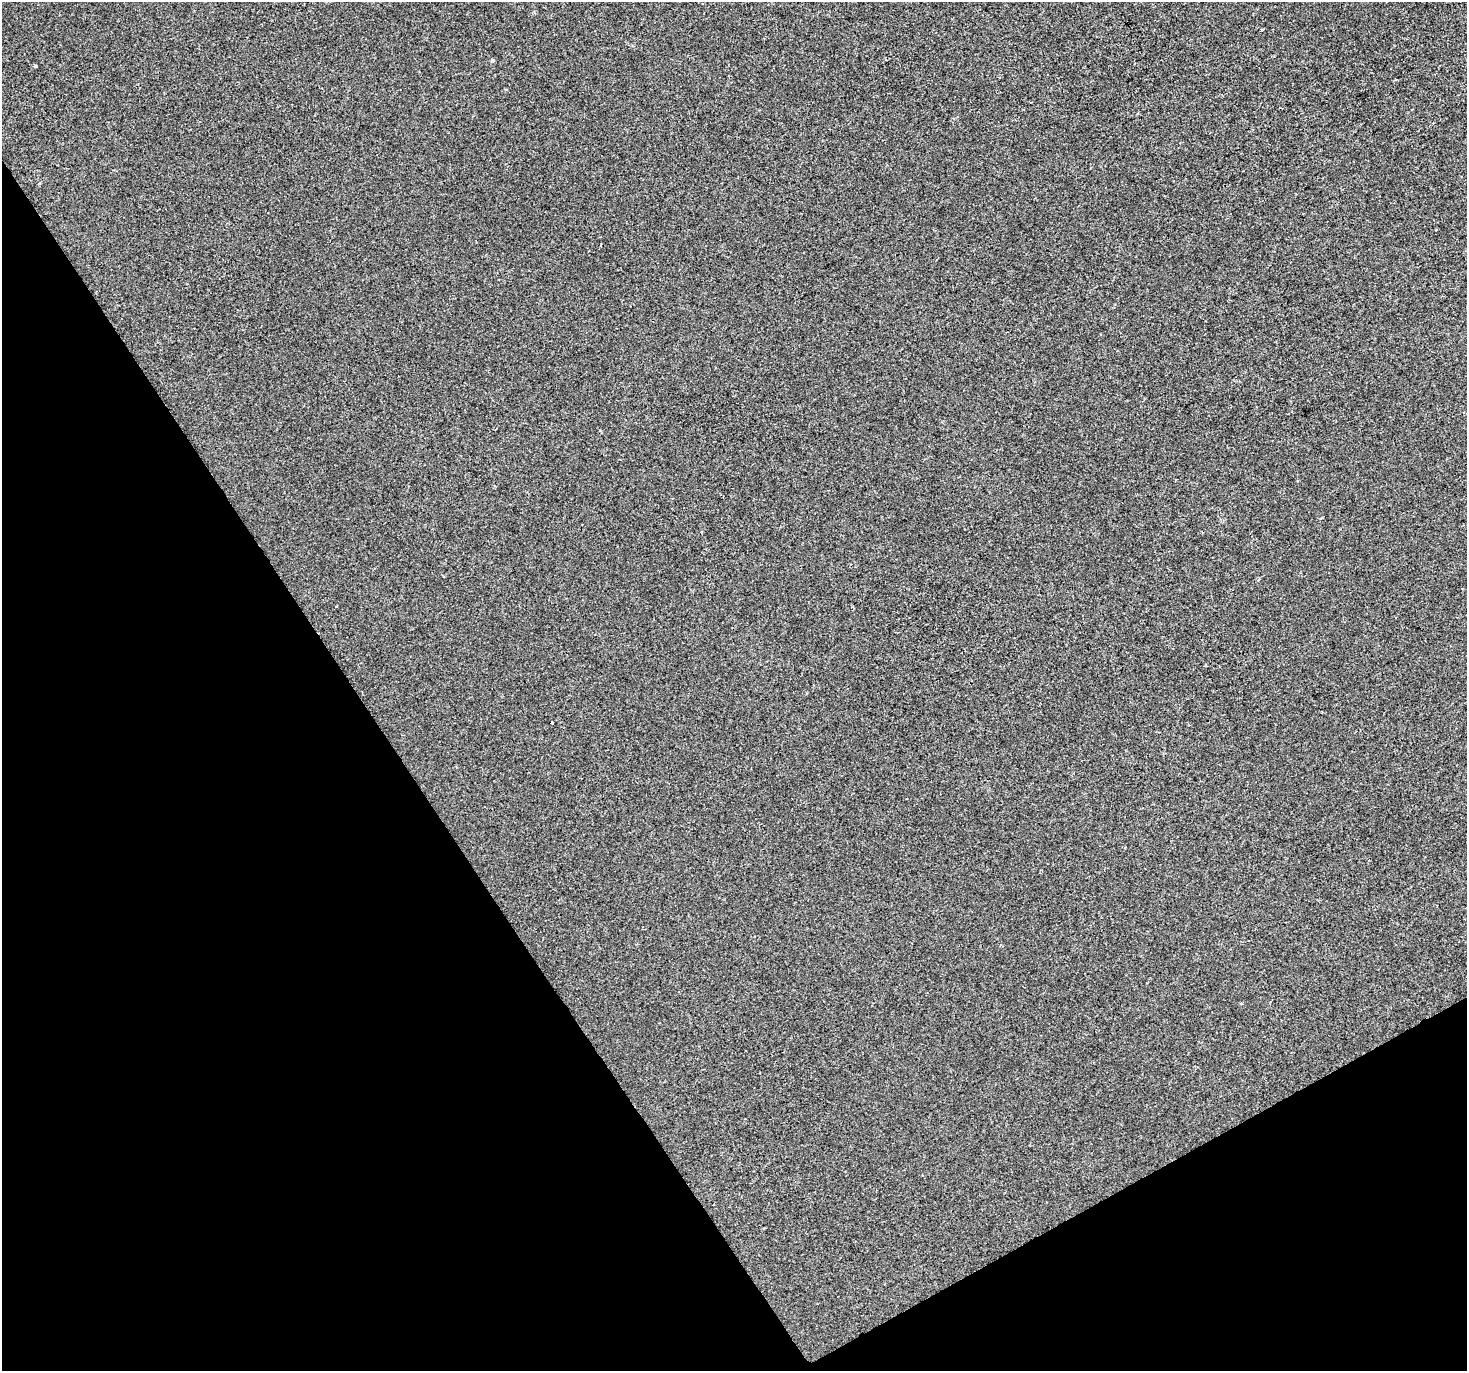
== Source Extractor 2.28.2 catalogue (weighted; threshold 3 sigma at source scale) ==
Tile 14 of 4 x 4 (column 2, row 4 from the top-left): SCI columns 1468-2932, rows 175-1543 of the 5861 x 5764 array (HDU 1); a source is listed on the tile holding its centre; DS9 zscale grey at full resolution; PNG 1469 x 1373 px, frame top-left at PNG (2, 2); no overlay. Shown black and unused: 31% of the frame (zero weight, under 2 of 3 exposures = <1% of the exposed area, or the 3 px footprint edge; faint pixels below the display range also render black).
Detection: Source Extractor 2.28.2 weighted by HDU 2 'WHT'; one run over the whole footprint, this tile lists its part. Background -5.51e-04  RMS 0.0041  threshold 0.0185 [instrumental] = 3 sigma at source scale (4.5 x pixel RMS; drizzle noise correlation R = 1.50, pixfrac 1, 0.0396/0.0396 arcsec/px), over >= 5 px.
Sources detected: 4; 1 cosmic-ray / hot-pixel residue — not listed; the other 3 listed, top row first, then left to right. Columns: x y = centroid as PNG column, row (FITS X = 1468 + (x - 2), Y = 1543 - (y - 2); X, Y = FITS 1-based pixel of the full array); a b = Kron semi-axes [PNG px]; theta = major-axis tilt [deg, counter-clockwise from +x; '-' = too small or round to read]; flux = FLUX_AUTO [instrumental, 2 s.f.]
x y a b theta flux
492 60 4 4 - 0.75
36 66 3 3 - 0.96
1259 580 4 3 - 0.79